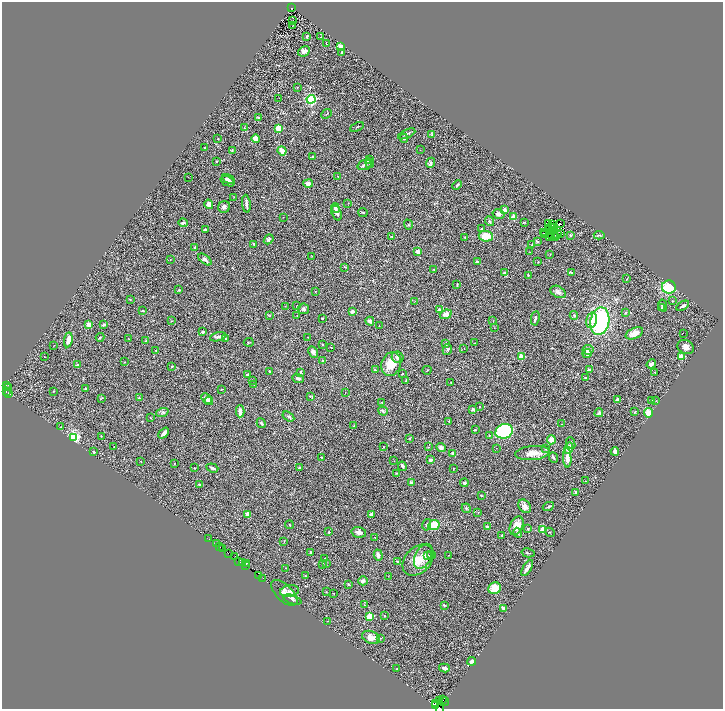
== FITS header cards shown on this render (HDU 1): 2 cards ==
NAXIS1  =                 1442
NAXIS2  =                 1414

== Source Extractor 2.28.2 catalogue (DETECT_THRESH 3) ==
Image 1442 x 1414 px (HDU 1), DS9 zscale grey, zoomed out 1/2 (1 PNG px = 2 x 2 image px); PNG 725 x 711 px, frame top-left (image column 2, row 1414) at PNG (2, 2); each listed source drawn as its Kron ellipse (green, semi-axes under 4 px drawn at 4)
Background 0.412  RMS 0.026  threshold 0.0766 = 3 sigma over >= 5 px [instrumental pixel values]
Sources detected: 372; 54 cannot appear on this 1/2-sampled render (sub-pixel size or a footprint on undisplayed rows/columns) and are neither listed nor drawn; the other 318 listed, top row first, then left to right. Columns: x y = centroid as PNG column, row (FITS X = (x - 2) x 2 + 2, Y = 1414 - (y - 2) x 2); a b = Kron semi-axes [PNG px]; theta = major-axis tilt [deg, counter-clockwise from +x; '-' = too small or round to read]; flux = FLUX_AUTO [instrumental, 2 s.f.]
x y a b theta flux
291 8 2 1 - 18
293 21 2 1 - 1.6
293 25 2 1 - 28
307 36 4 2 - 5.2
320 37 2 2 - 1.6
326 43 3 2 - 4.1
341 47 4 3 - 51
304 51 6 4 31 18
342 53 2 2 - 7
297 87 3 2 - 1.5
279 98 2 2 - 1.8
311 99 4 3 - 1000
327 114 6 2 43 3.3
258 117 4 3 - 5.9
357 127 7 1 27 3.1
245 128 2 2 - 7.1
279 128 3 2 - 220
407 134 9 3 24 12
432 134 4 3 - 4.9
218 138 3 2 - 2
256 138 4 4 - 34
404 138 4 3 - 6.7
205 148 2 2 - 5.2
232 150 4 2 - 3.1
420 150 2 1 - 1.4
282 151 4 3 - 45
313 157 3 3 - 9.3
370 160 3 3 - 2.8
216 161 3 2 - 3.7
370 163 5 2 - 5
431 163 5 4 - 9.7
364 165 7 5 20 13
338 176 3 2 - 2
188 177 2 1 - 1.3
228 179 7 3 -30 9.5
228 181 7 4 -23 17
308 184 5 3 - 24
457 185 5 2 - 6
234 197 3 3 - 3.6
348 203 3 2 - 1.7
209 204 5 4 - 24
246 204 9 2 -83 15
224 207 6 5 - 16
335 208 5 3 - 14
505 210 4 3 - 14
337 213 8 5 -71 17
363 213 5 2 - 4
498 214 6 4 -13 14
283 217 2 1 - 1.7
513 217 2 2 - 130
490 221 5 3 - 6.6
524 222 3 2 - 3.2
183 223 5 3 - 13
560 223 2 2 - 1.1
549 224 2 1 - 0.51
408 225 5 3 - 3.9
552 225 2 1 - 1.4
550 227 2 1 - 0.44
548 228 2 1 - 0.99
554 228 2 1 - 1.8
481 229 2 2 - 8
205 230 4 3 - 6.6
552 232 3 1 - 1.4
544 233 2 1 - 2.5
561 233 3 1 - 0.038
545 234 2 1 - 2.7
557 234 2 2 - 1.3
570 235 3 3 - 7.7
599 235 5 3 - 5.7
391 236 2 2 - 2.9
486 236 7 5 -7 60
551 236 2 1 - 1.4
555 237 2 1 - 2.2
465 238 4 2 - 3.5
549 238 2 1 - 2.1
269 239 5 3 - 8.9
537 241 3 2 - 8.8
254 244 3 2 - 4.2
532 244 2 1 - 3
195 248 3 2 - 12
418 252 2 2 - 69
530 252 2 2 - 1.9
550 254 2 2 - 1.5
312 256 3 2 - 1.9
205 259 8 4 -38 15
170 260 2 2 - 3.5
477 261 2 2 - 3.5
538 262 2 1 - 2.4
345 267 4 2 - 2.4
433 269 2 2 - 2.8
571 272 3 2 - 7.7
504 273 2 2 - 18
528 275 2 2 - 9.5
627 279 3 1 - 2.3
457 284 3 1 - 4.1
669 287 7 6 - 150
179 290 4 3 - 5.1
315 291 2 2 - 2.8
558 292 8 5 -31 20
130 299 3 2 - 2.6
415 301 2 1 - 1.2
672 301 3 2 - 3.2
285 306 2 1 - 1.3
297 306 2 1 - 1.4
663 306 6 3 -80 7.2
683 306 7 3 32 11
662 308 3 3 - 4.5
303 309 5 5 - 9.9
439 310 2 2 - 38
143 311 4 2 - 3.4
352 311 3 2 - 17
625 313 3 2 - 4.5
446 314 6 4 21 20
269 315 3 2 - 2.5
574 315 4 3 - 6.9
297 316 3 2 - 1.6
322 318 4 3 - 3.4
535 318 7 3 80 8.1
592 320 8 5 75 29
171 321 3 2 - 2.6
370 321 4 3 - 17
493 321 2 2 - 1.6
600 321 14 9 79 570
89 324 2 2 - 100
104 325 4 3 - 9.8
379 326 2 1 - 2.3
494 328 2 2 - 2.4
202 332 3 2 - 11
634 333 9 5 25 42
683 333 2 1 - 4.3
100 337 4 2 - 3.3
218 337 8 4 15 11
308 337 3 2 - 1.8
129 339 2 1 - 1.7
225 339 2 2 - 3.5
68 340 7 4 80 32
145 341 3 2 - 4
249 342 5 2 - 2.9
475 343 2 2 - 2.2
323 344 2 2 - 5.5
445 344 3 2 - 14
54 345 2 1 - 1
331 347 2 1 - 2.8
686 347 8 6 -26 21
464 348 2 2 - 1.1
447 349 5 4 - 8.4
588 350 5 4 - 25
156 351 2 2 - 4.3
313 352 6 4 -62 19
587 353 4 4 - 14
681 356 2 2 - 190
44 357 2 1 - 1.5
398 357 6 5 - 17
521 357 2 2 - 120
323 361 3 3 - 8.2
124 362 2 2 - 4.8
391 364 12 9 71 85
651 364 5 3 - 15
77 365 2 2 - 20
172 366 4 2 - 3.5
375 370 3 3 - 6.1
427 370 4 2 - 3.3
589 370 3 2 - 18
269 371 2 2 - 3.1
300 372 3 2 - 4
654 372 2 1 - 4.4
402 374 3 2 - 2.4
247 375 3 2 - 15
298 378 6 4 -23 9.3
586 378 3 2 - 4.4
252 380 2 2 - 1.7
406 380 3 3 - 3.6
451 382 2 2 - 1.8
254 384 3 2 - 2.3
6 385 3 2 - 67
8 388 2 1 - 10
86 389 3 2 - 7.1
221 389 2 1 - 1.9
6 391 2 1 - 85
53 391 2 2 - 4.2
8 393 2 2 - 110
345 393 2 1 - 1.5
310 396 3 2 - 3.4
101 398 2 1 - 2.1
139 398 4 2 - 5.7
206 399 6 3 -45 31
617 400 2 2 - 13
652 400 3 3 - 7.1
209 401 4 3 - 19
656 401 3 2 - 2.2
382 402 3 2 - 3.4
480 407 2 2 - 4.4
473 409 2 2 - 28
240 411 6 3 89 33
383 411 5 3 - 6.3
162 412 6 3 21 6.6
635 412 4 2 - 4.2
599 413 4 3 - 6.3
649 413 4 4 - 50
288 417 6 4 -34 8.1
150 418 3 2 - 1.7
449 421 2 2 - 7.8
261 423 5 3 - 6
562 424 2 1 - 1.7
354 425 4 2 - 2.2
61 427 2 1 - 1.3
475 430 3 2 - 4.1
504 431 9 7 20 380
164 433 6 3 47 18
489 435 2 2 - 4.2
101 436 2 2 - 2
74 437 3 3 - 1000
409 438 2 2 - 4.1
551 440 4 4 - 30
571 443 6 3 -68 12
114 447 2 2 - 2.7
383 447 2 1 - 2.4
428 447 3 2 - 2.3
441 448 5 4 - 17
496 448 2 1 - 1.1
545 448 2 2 - 7.3
569 448 6 4 75 41
615 451 4 3 - 16
94 452 2 2 - 18
453 453 2 2 - 30
532 453 17 7 5 49
321 457 3 3 - 2.6
554 458 5 3 - 6.8
567 458 10 3 -87 36
431 460 4 3 - 14
141 461 2 1 - 1.6
394 461 2 2 - 1.3
174 463 2 2 - 3.1
402 466 5 3 - 11
299 467 3 3 - 5.9
194 468 2 2 - 4.4
212 468 6 2 -21 8.6
454 468 2 1 - 1.9
396 473 3 2 - 2
585 481 2 1 - 2.4
411 483 2 2 - 36
464 483 4 3 - 8.9
199 484 3 2 - 3.1
575 492 2 2 - 15
481 495 3 2 - 4.5
524 506 7 5 -50 24
548 506 6 2 27 5.1
466 508 5 3 - 5.2
478 512 2 1 - 1.6
248 514 3 3 - 44
371 514 4 3 - 23
289 525 4 2 - 2.8
427 525 6 4 77 7.5
434 525 6 5 - 110
517 526 10 6 67 49
487 527 2 2 - 22
528 529 3 2 - 5.5
542 529 2 2 - 120
329 532 2 2 - 4.4
359 532 7 5 -14 20
550 532 5 2 - 3.3
518 533 5 2 - 6.7
502 535 2 2 - 3.6
375 538 2 1 - 1.4
209 539 2 1 - 2.3
284 542 3 2 - 1.8
216 544 3 1 - 150
219 546 2 1 - 7.2
223 548 3 1 - 12
228 553 2 1 - 120
311 553 4 3 - 5.6
528 553 6 2 -13 5.3
378 555 5 3 - 16
431 555 4 2 - 6.6
448 555 2 1 - 1.4
235 556 2 1 - 21
423 556 13 8 63 39
428 556 3 3 - 7.8
325 558 4 2 - 4
418 560 18 12 45 77
239 561 2 1 - 120
397 561 3 2 - 3
242 563 3 1 - 170
246 563 2 1 - 22
326 563 3 3 - 3.9
323 564 3 2 - 2.2
246 566 2 1 - 7.6
285 568 2 1 - 2.4
527 568 9 2 59 18
259 575 2 2 - 46
305 576 3 2 - 3.4
388 576 2 1 - 1.3
263 578 2 1 - 3.5
363 581 4 4 - 16
348 584 4 3 - 4.1
495 588 6 5 - 95
289 591 9 5 9 20
326 592 2 2 - 2.1
284 593 16 8 -44 31
334 593 2 1 - 1.3
292 600 9 4 -18 13
364 605 3 2 - 2
444 605 3 3 - 5.7
504 608 4 3 - 14
370 616 3 3 - 220
385 616 3 3 - 3
328 621 2 2 - 1.4
371 637 9 6 -21 30
380 638 2 2 - 2.1
472 661 4 3 - 12
397 668 2 2 - 3.6
444 668 5 2 - 20
439 700 2 2 - 250
443 700 2 1 - 22
444 701 5 1 - 8.1
436 703 2 1 - 130
436 705 2 1 - 140
439 708 3 1 - 130
At the frame edge (FLAGS 8, measured only in part): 1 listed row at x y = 439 708
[54 sub-pixel or undisplayed-footprint detections neither listed nor drawn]